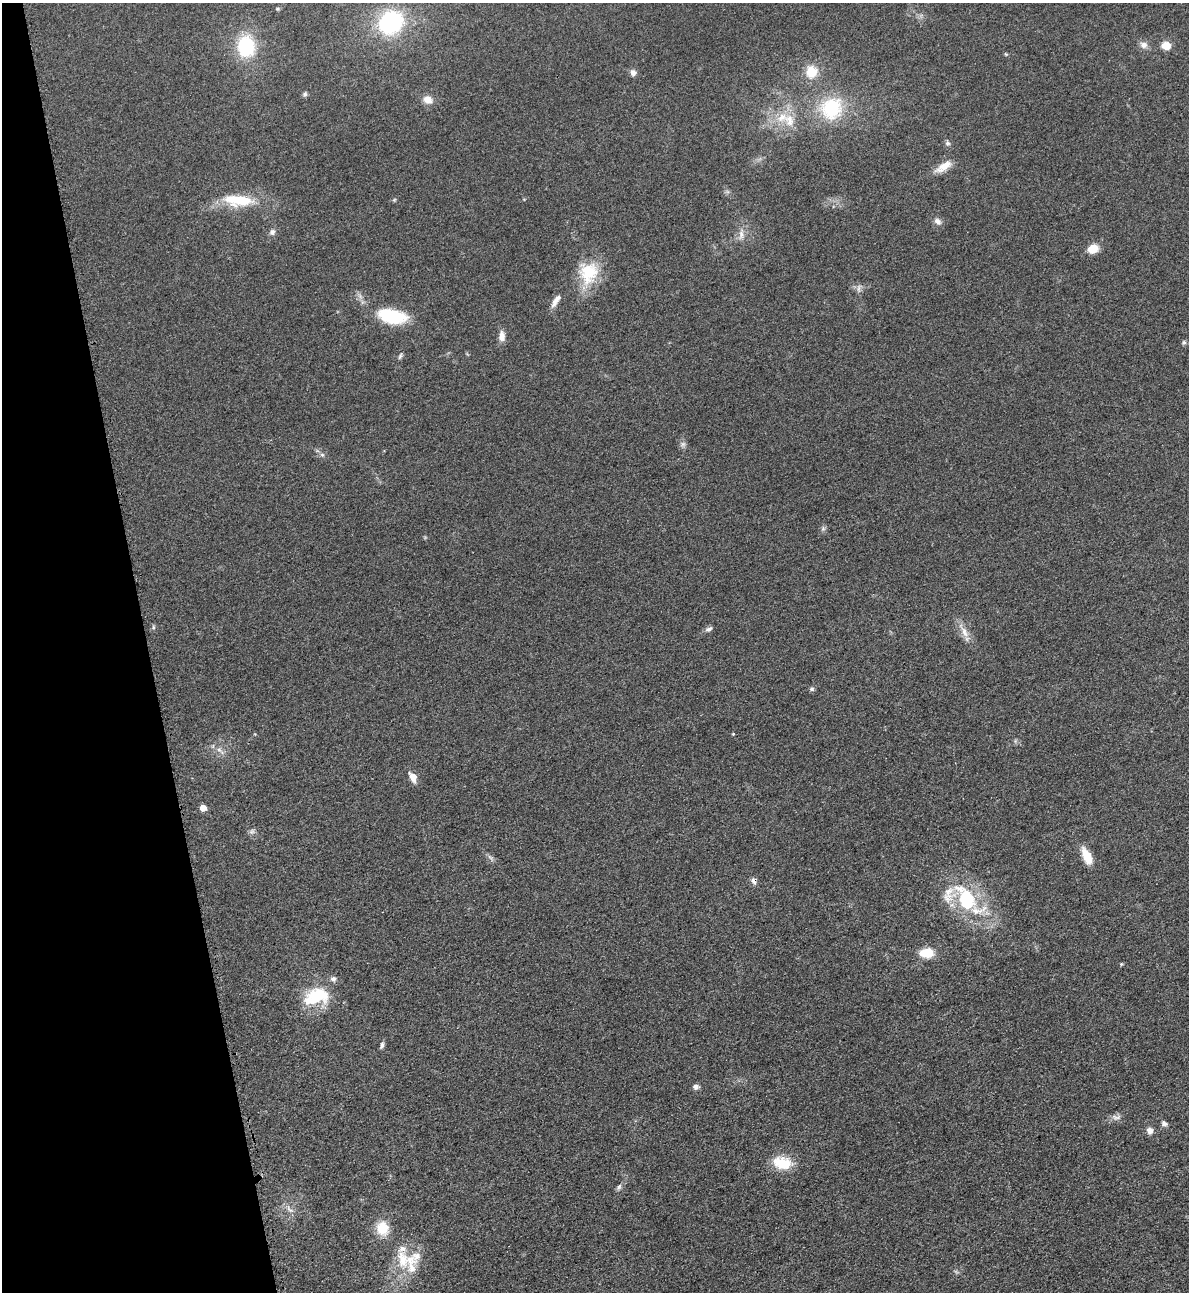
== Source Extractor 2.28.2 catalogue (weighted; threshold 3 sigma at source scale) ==
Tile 5 of 4 x 4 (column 1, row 2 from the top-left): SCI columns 285-1471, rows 2607-3896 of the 5195 x 5212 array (HDU 1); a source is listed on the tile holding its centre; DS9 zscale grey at full resolution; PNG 1191 x 1294 px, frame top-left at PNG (2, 3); no overlay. Shown black and unused: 12% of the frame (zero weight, under 3 of 4 exposures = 3% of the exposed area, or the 3 px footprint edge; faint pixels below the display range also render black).
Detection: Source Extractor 2.28.2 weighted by HDU 2 'WHT'; one run over the whole footprint, this tile lists its part. Background 0.0675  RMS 0.0084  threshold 0.0378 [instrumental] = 3 sigma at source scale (4.5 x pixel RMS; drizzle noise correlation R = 1.50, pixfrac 1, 0.05/0.05 arcsec/px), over >= 5 px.
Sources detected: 64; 8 inside a brighter listed object's ellipse — not listed separately; the other 56 listed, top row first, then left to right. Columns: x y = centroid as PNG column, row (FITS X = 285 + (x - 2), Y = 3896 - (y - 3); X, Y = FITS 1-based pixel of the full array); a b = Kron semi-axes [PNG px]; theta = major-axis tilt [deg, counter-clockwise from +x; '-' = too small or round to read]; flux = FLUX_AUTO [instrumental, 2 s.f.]
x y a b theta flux
277 9 5 4 - 1.2
391 22 21 18 39 96
1143 45 10 8 -15 4.9
1166 45 9 8 - 10
246 46 20 16 -86 55
1006 54 6 4 -34 0.91
633 72 9 7 -42 3.5
811 72 13 12 - 17
305 94 7 5 65 1.8
428 100 11 9 -23 7.3
831 108 27 24 54 53
789 121 21 13 -69 16
947 143 7 7 - 2
944 166 25 9 33 10
238 200 39 14 -4 33
394 200 5 4 - 0.99
937 221 10 8 -40 3.9
272 232 8 7 - 3.1
741 234 18 6 84 5.6
1093 249 10 8 26 14
588 273 31 26 87 35
859 288 13 5 86 2.8
556 301 19 7 57 6.2
392 316 36 17 -12 41
502 336 13 8 88 6.3
1184 343 6 6 - 1.6
400 356 9 4 71 1.8
683 444 8 7 - 2.7
322 455 6 5 - 1.8
823 529 7 6 - 1.9
153 627 6 4 90 1.2
709 629 10 6 27 2.8
964 631 26 7 -60 8.7
812 689 7 6 - 1.7
733 734 4 4 - 0.71
220 751 15 5 -43 4.2
413 777 11 7 -65 8.2
203 808 5 5 - 9.7
252 831 7 6 - 2.2
1087 856 18 8 -65 16
490 857 10 5 -39 2.4
753 881 9 7 -69 3.4
966 898 40 22 -61 63
926 953 12 9 -1 18
1121 964 5 4 - 0.98
316 996 35 20 17 38
382 1045 10 4 72 2.3
696 1087 8 6 -6 2.9
1116 1117 14 7 5 4.2
1164 1123 8 7 - 2.6
1150 1130 8 7 - 4.4
782 1163 25 16 -10 22
619 1187 9 5 53 2.3
290 1209 15 5 -41 4.1
382 1228 14 12 -75 21
403 1259 32 16 -78 25
Overlapping masked pixels (flux is a lower limit): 1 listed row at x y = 753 881